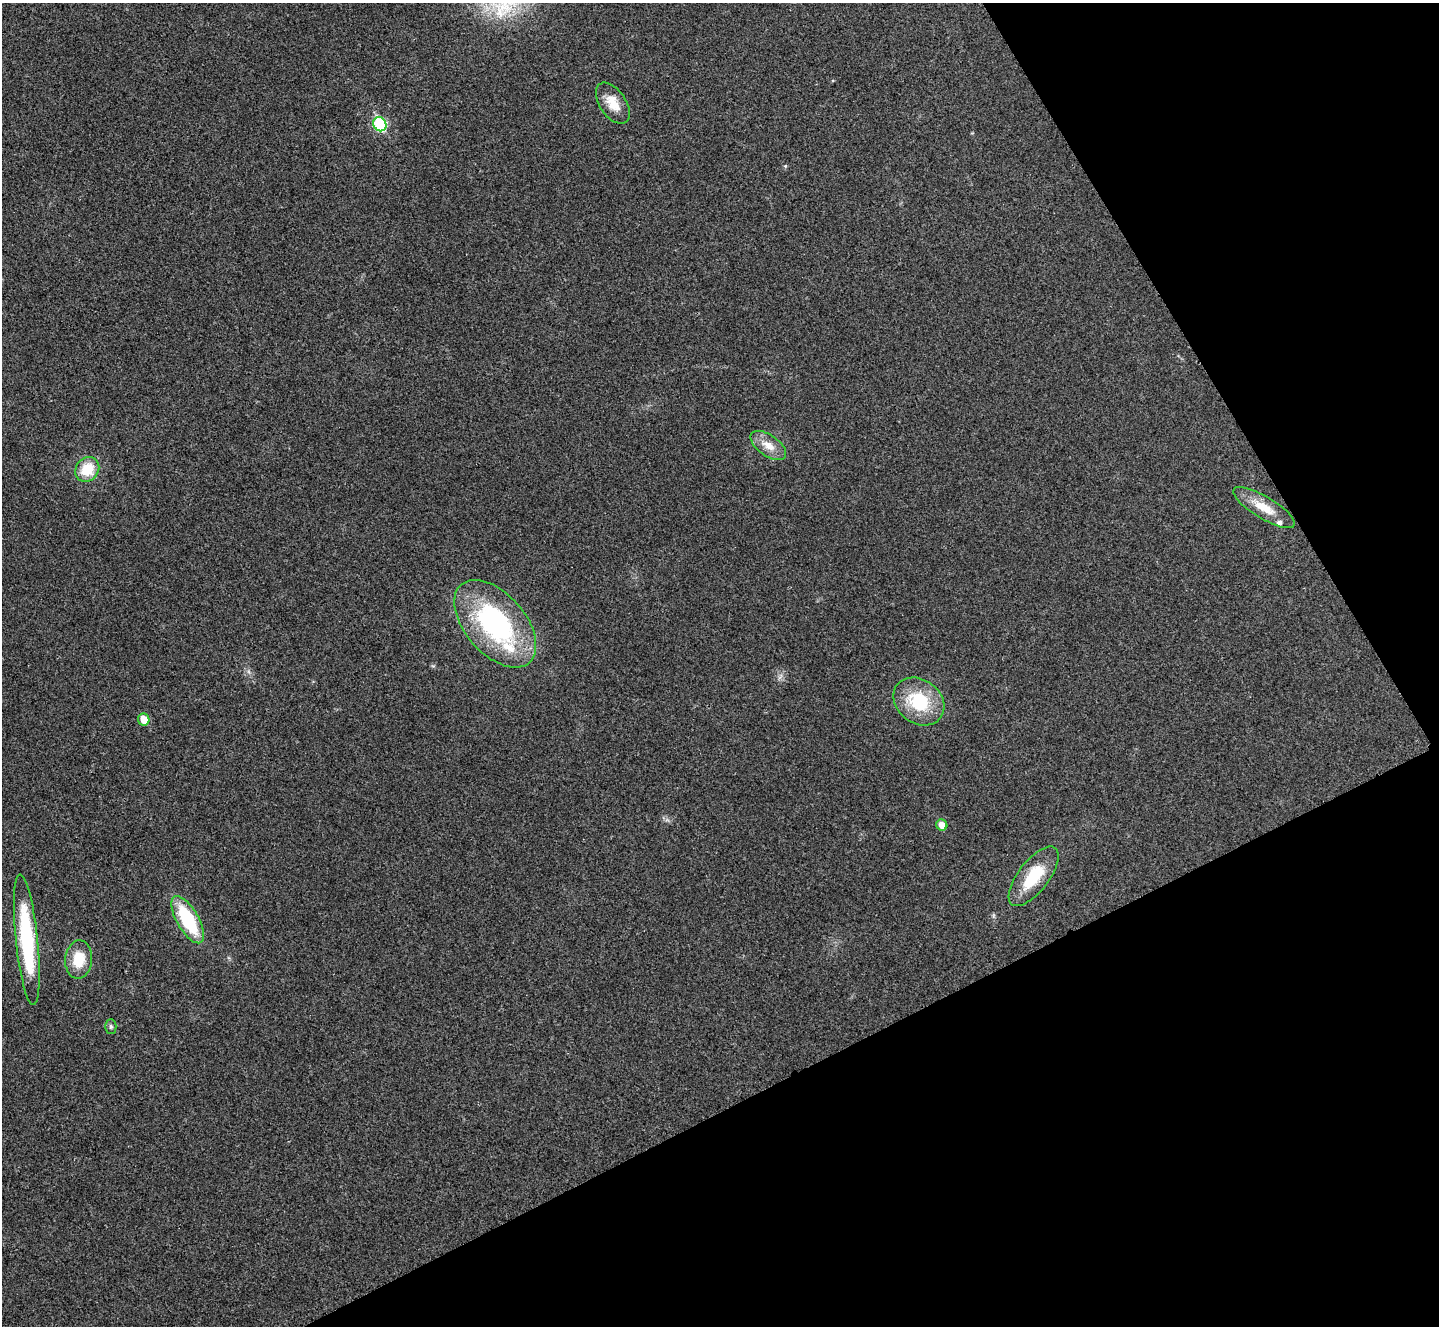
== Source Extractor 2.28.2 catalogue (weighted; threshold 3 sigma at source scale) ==
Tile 12 of 4 x 4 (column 4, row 3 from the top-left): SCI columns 4318-5754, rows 1485-2808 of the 5762 x 5752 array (HDU 1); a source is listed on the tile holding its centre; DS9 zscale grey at full resolution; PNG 1441 x 1328 px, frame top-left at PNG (2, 3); each listed source drawn as its Kron ellipse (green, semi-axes under 4 px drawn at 4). Shown black and unused: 26% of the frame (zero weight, under 3 of 4 exposures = <1% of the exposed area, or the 3 px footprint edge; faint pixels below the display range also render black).
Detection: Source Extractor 2.28.2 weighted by HDU 2 'WHT'; one run over the whole footprint, this tile lists its part. Background 0.034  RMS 0.0062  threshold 0.0278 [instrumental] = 3 sigma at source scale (4.5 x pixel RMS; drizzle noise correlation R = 1.50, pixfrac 1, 0.05/0.05 arcsec/px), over >= 5 px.
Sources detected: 16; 2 inside a brighter listed object's ellipse — not listed separately; the other 14 listed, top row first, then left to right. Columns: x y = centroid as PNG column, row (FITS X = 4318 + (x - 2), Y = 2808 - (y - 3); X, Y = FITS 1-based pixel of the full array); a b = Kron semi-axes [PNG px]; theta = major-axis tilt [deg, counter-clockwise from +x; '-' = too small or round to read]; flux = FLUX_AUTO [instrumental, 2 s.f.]
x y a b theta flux
613 103 23 13 -56 11
380 124 7 6 - 60
768 446 20 10 -35 8.5
87 469 13 11 49 17
1264 508 35 11 -31 13
495 624 52 30 -49 110
919 701 27 22 -37 32
144 720 6 5 - 8.9
942 825 6 5 - 6.3
1034 876 35 15 52 26
188 920 26 11 -60 44
27 940 66 11 -84 65
79 959 19 13 85 16
111 1027 7 5 -89 1.2
Unlisted compact peaks at least as high as the median listed source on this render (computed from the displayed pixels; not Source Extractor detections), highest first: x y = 785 166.